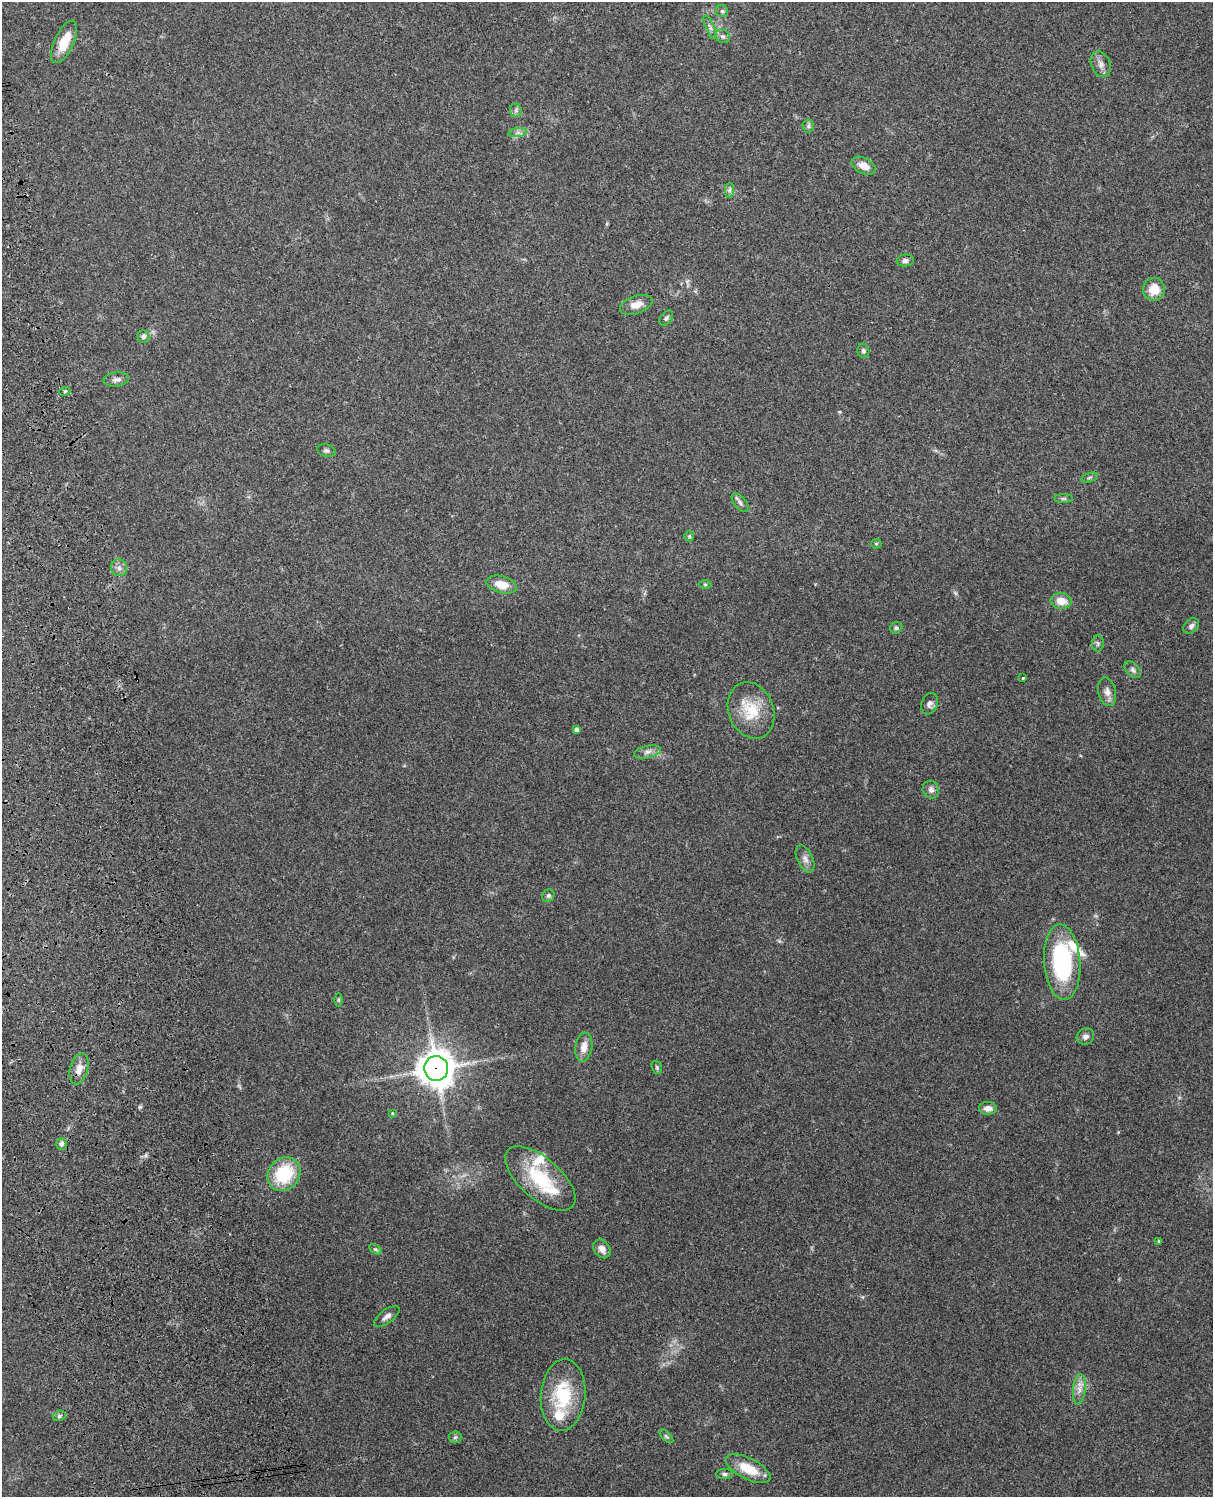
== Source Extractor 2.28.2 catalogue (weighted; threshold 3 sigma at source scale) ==
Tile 7 of 4 x 3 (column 3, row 2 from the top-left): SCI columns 2543-3753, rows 1659-3153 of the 5085 x 4925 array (HDU 1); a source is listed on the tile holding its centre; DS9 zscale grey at full resolution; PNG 1215 x 1499 px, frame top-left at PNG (2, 2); each listed source drawn as its Kron ellipse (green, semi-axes under 4 px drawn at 4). Shown black and unused: <1% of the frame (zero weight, under 3 of 4 exposures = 6% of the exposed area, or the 3 px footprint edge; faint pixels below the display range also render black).
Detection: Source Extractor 2.28.2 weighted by HDU 2 'WHT'; one run over the whole footprint, this tile lists its part. Background 0.219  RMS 0.0084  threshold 0.0378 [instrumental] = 3 sigma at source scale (4.5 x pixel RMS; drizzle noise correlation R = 1.50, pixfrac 1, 0.05/0.05 arcsec/px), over >= 5 px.
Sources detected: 68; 4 inside a brighter listed object's ellipse — not listed separately; the other 64 listed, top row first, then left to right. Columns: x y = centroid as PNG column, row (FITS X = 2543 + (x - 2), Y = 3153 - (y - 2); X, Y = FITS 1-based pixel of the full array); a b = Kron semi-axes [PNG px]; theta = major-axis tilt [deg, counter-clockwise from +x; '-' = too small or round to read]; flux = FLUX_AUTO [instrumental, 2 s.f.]
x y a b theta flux
722 11 6 6 - 1.7
710 27 13 3 -66 2.2
723 36 8 6 -40 2.4
64 42 23 9 65 18
1101 64 13 9 -68 5
516 110 7 6 - 2
808 126 6 6 - 1.7
518 133 9 4 8 2.5
864 166 13 8 -26 7.8
729 190 7 4 89 1.9
905 261 8 6 6 2.7
1154 289 11 11 - 14
636 305 17 9 18 9.3
666 318 8 5 51 2
143 336 6 6 - 2.7
863 351 7 6 - 1.8
116 379 12 7 8 3.6
65 391 5 3 - 0.85
326 451 9 6 -15 2.2
1089 477 8 3 19 1.5
1063 499 9 4 0 1.7
740 503 11 6 -51 2.9
689 536 5 5 - 1.1
876 544 5 5 - 1.1
119 568 8 8 - 3.9
705 584 6 4 0 1.1
502 585 15 8 -14 12
1061 601 10 8 -6 10
1191 626 9 6 50 3
896 628 6 5 - 1.7
1098 643 8 6 -88 1.9
1133 670 10 6 -45 2.5
1023 678 3 3 - 0.89
1107 692 14 8 -76 5.4
929 704 11 7 70 3.7
751 710 29 22 -69 29
576 729 4 4 - 2.5
647 752 13 6 12 4.1
931 790 9 8 - 3.6
805 859 14 7 -65 4.9
548 896 6 6 - 1.9
1062 962 38 18 -86 96
338 1000 6 4 90 1.1
1085 1037 9 7 28 3.6
584 1047 15 8 81 8.2
657 1067 7 5 -70 1.3
436 1068 12 12 - 1600
79 1069 16 9 75 7.4
988 1108 9 6 0 5.4
392 1113 4 4 - 0.76
62 1144 6 5 - 2.5
284 1174 18 15 50 42
540 1178 43 20 -41 49
1159 1241 4 3 - 1.2
375 1249 7 4 -30 1.4
602 1249 10 7 -54 5.3
387 1316 15 6 37 4.1
1079 1389 15 6 84 6
563 1395 36 22 85 48
59 1416 6 5 - 2
666 1436 8 4 -44 1.5
455 1437 6 6 - 1.5
748 1469 24 10 -27 20
724 1474 8 5 -1 1.9
Overlapping masked pixels (flux is a lower limit): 2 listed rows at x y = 436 1068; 79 1069